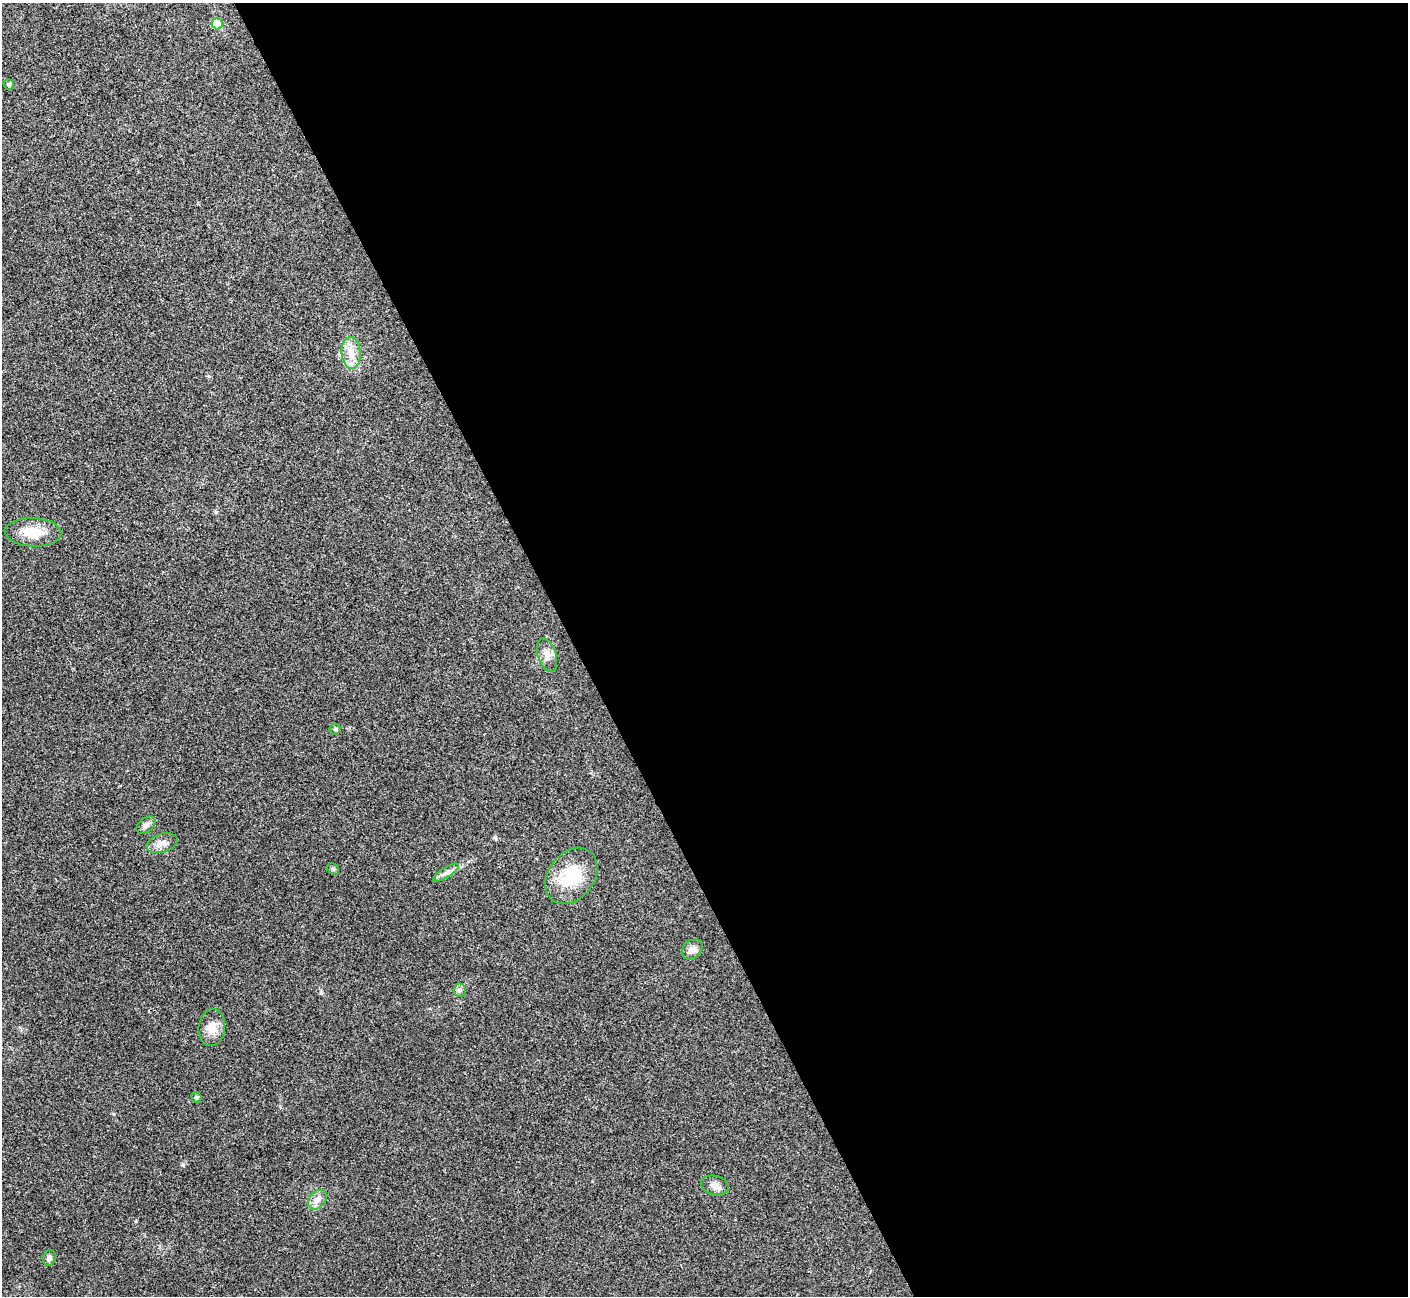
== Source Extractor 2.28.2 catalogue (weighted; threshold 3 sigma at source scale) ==
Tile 8 of 4 x 4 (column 4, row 2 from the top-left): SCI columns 4219-5624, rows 2744-4037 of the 5629 x 5618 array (HDU 1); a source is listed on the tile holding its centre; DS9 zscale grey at full resolution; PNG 1410 x 1298 px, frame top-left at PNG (2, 3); each listed source drawn as its Kron ellipse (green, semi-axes under 4 px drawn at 4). Shown black and unused: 59% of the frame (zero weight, under 3 of 4 exposures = <1% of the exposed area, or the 3 px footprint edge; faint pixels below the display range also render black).
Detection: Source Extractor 2.28.2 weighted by HDU 2 'WHT'; one run over the whole footprint, this tile lists its part. Background 0.0224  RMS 0.004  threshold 0.018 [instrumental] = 3 sigma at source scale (4.5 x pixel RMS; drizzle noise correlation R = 1.50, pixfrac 1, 0.05/0.05 arcsec/px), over >= 5 px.
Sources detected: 19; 1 inside a brighter listed object's ellipse — not listed separately; the other 18 listed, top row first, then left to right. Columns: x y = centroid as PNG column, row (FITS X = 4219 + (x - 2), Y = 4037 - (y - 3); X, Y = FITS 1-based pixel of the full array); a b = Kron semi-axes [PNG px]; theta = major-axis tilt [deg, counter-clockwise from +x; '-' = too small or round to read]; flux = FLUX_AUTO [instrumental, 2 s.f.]
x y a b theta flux
217 24 6 5 - 8.4
9 85 5 5 - 0.8
351 353 16 9 -85 4.6
33 532 28 14 -2 9.4
547 655 17 9 -72 3.2
335 729 5 5 - 0.62
146 825 11 7 38 1.6
162 843 16 9 17 2.9
333 869 6 5 - 0.61
446 873 14 5 33 2
571 876 31 23 53 18
692 949 11 9 39 2.7
460 990 6 6 - 1
212 1028 18 13 83 4.9
196 1097 5 5 - 0.75
715 1185 14 9 -13 2.5
317 1200 11 8 49 2.4
49 1258 8 6 76 1.2
Unlisted compact peaks at least as high as the median listed source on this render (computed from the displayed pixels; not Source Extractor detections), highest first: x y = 321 993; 183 1165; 495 837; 216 512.